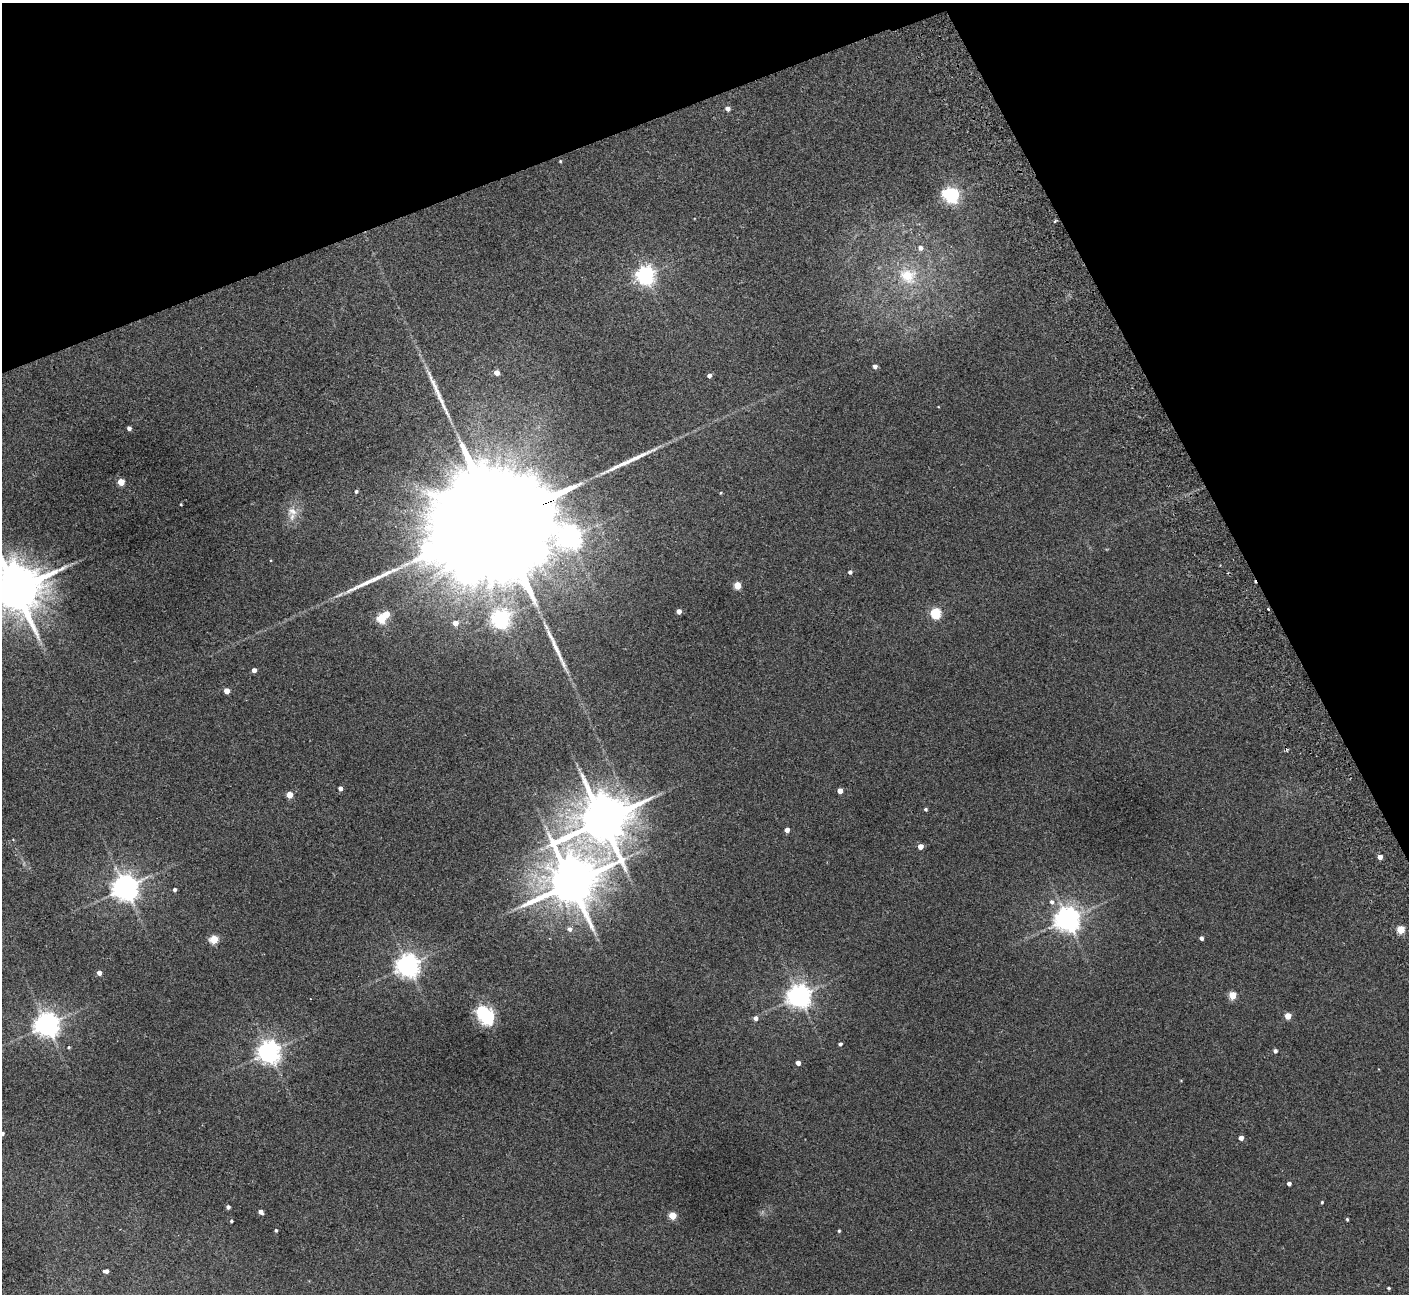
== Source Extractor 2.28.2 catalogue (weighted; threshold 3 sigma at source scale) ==
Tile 3 of 4 x 4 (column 3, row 1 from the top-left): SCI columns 2867-4273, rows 4066-5357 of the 5736 x 5674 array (HDU 1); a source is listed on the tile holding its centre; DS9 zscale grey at full resolution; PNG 1411 x 1296 px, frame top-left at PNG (2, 3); no overlay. Shown black and unused: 21% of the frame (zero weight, under 2 of 3 exposures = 3% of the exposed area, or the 3 px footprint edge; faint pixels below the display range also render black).
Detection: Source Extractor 2.28.2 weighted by HDU 2 'WHT'; one run over the whole footprint, this tile lists its part. Background 0.119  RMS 0.01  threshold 0.0465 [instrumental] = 3 sigma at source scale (4.5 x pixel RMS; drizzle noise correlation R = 1.50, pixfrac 1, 0.05/0.05 arcsec/px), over >= 5 px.
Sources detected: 78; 2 inside a brighter object's white glare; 1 cosmic-ray / hot-pixel residue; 3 long thin detections or spike segments (spike, bleed or trail) — not listed; the other 72 listed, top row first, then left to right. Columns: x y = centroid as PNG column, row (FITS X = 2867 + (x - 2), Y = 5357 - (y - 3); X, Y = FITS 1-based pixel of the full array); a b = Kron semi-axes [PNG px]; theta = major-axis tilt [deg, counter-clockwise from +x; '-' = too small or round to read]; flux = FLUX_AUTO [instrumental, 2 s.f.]
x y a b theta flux
728 108 5 5 - 4.6
560 161 4 3 - 0.99
952 195 6 5 - 270
1055 221 4 3 - 1.7
920 248 7 6 - 4.5
645 275 7 6 - 500
908 276 27 21 -29 39
875 366 4 4 - 3.9
497 372 5 4 - 7.6
709 375 4 4 - 3.8
129 428 4 4 - 4.2
121 482 5 4 - 19
356 491 4 4 - 2.1
181 504 3 2 - 0.96
292 511 16 12 -7 11
490 524 89 22 21 96000
570 537 7 7 - 740
850 572 4 4 - 3
737 585 5 4 - 26
16 589 15 13 24 6100
1268 609 2 2 - 0.68
679 611 4 4 - 5.8
936 613 5 5 - 87
386 614 5 4 - 16
381 618 5 5 - 51
501 619 7 6 - 450
455 623 4 4 - 10
254 670 4 4 - 4.9
227 691 4 4 - 12
340 788 4 4 - 3.4
840 791 4 4 - 9.4
289 795 4 4 - 18
926 809 4 3 - 1.9
603 820 17 13 26 5900
787 830 4 4 - 6.5
920 846 4 4 - 9.7
1380 857 4 4 - 9.3
571 883 16 13 28 5400
125 888 8 8 - 1200
175 889 4 4 - 2.3
1052 902 6 6 - 3.5
1067 919 7 7 - 1100
570 929 7 6 - 4.5
1401 929 5 4 - 35
1201 938 4 4 - 3.6
214 939 5 5 - 46
408 965 7 7 - 840
99 973 4 4 - 7.1
1232 995 5 4 - 32
799 996 7 7 - 930
1288 1016 4 4 - 17
487 1017 6 5 - 230
756 1018 5 4 - 4.7
47 1025 7 7 - 1000
840 1044 4 3 - 2.3
69 1047 4 3 - 1.1
1275 1051 4 4 - 3.2
269 1052 7 7 - 830
798 1063 4 4 - 5.9
2 1133 5 4 - 2.9
1241 1138 4 4 - 6.4
1289 1183 4 4 - 4
1322 1202 3 3 - 1.2
228 1207 4 4 - 3.1
261 1212 5 4 - 4
672 1215 5 4 - 30
1347 1219 3 3 - 1.4
231 1221 3 3 - 1.5
276 1230 3 3 - 1.7
839 1231 3 3 - 1.3
106 1271 5 4 - 3.7
1389 1288 3 3 - 1.3
Overlapping masked pixels (flux is a lower limit): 2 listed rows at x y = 490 524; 1268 609
Isophote crosses this tile's border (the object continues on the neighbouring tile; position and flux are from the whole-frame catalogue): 2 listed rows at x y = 16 589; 2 1133